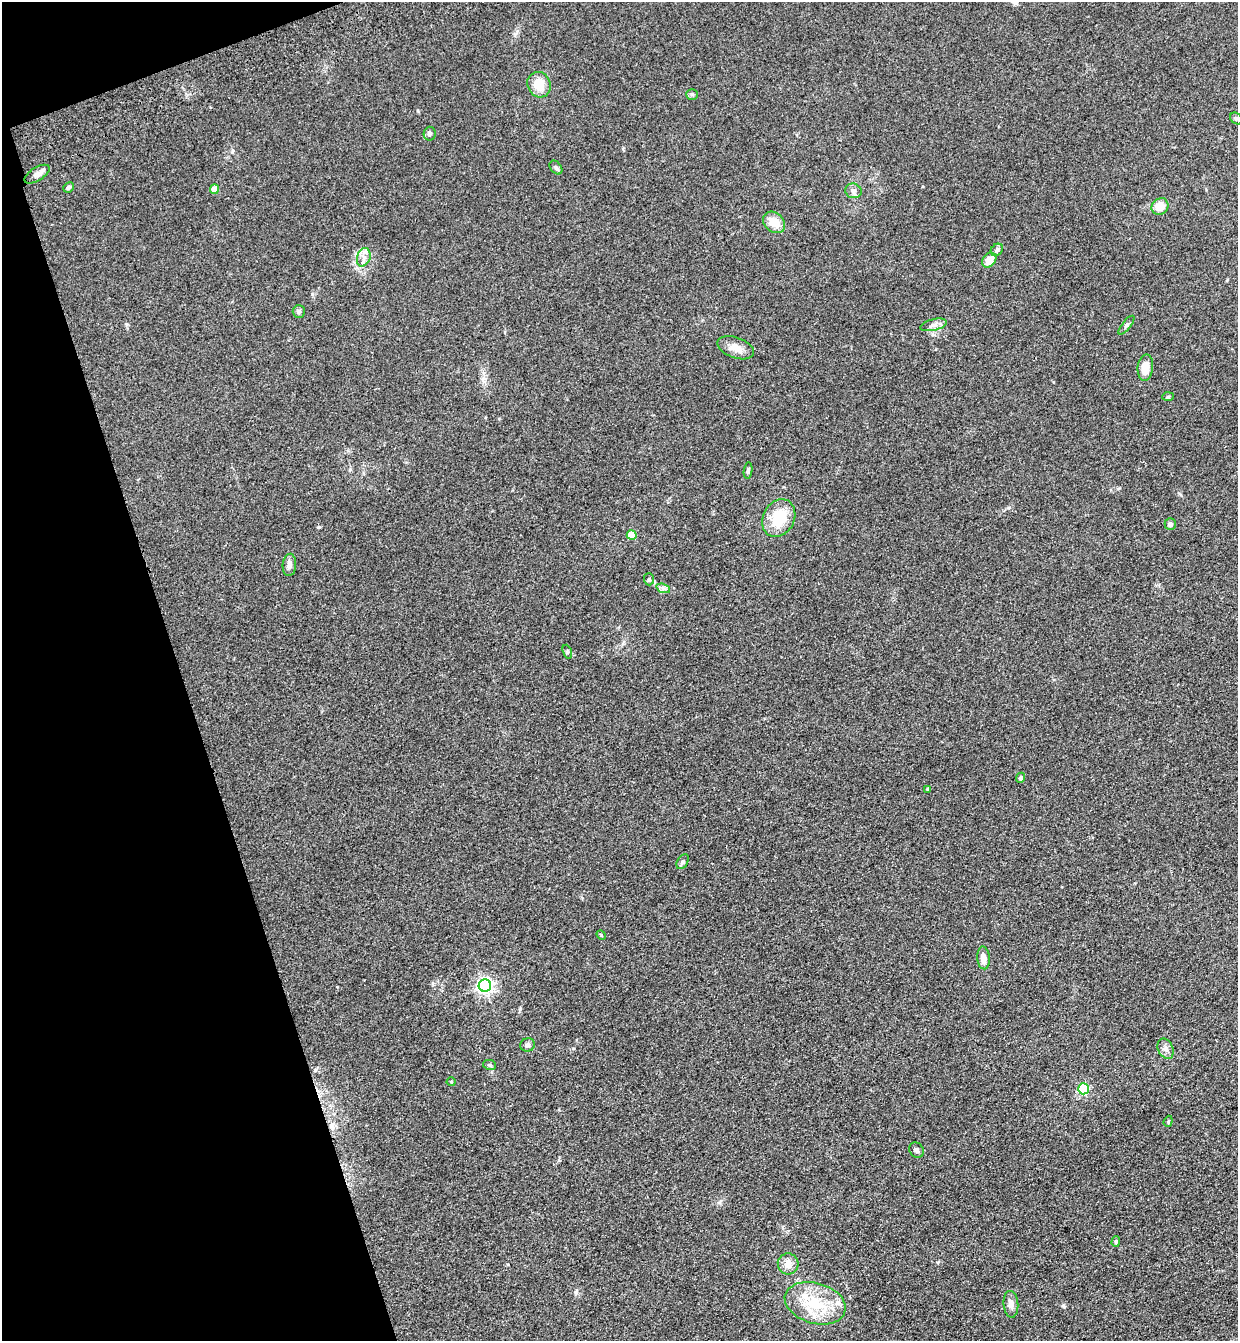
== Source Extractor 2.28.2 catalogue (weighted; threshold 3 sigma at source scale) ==
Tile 5 of 4 x 4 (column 1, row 2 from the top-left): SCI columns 201-1436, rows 2790-4128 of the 5469 x 5580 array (HDU 1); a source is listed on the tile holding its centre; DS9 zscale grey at full resolution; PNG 1240 x 1343 px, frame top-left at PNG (2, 2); each listed source drawn as its Kron ellipse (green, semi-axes under 4 px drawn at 4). Shown black and unused: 16% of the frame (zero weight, under 3 of 4 exposures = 6% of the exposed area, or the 3 px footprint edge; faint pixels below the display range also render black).
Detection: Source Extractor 2.28.2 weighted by HDU 2 'WHT'; one run over the whole footprint, this tile lists its part. Background 0.157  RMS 0.01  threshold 0.045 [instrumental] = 3 sigma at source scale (4.5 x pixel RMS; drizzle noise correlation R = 1.50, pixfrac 1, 0.05/0.05 arcsec/px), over >= 5 px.
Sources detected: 47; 2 inside a brighter listed object's ellipse — not listed separately; the other 45 listed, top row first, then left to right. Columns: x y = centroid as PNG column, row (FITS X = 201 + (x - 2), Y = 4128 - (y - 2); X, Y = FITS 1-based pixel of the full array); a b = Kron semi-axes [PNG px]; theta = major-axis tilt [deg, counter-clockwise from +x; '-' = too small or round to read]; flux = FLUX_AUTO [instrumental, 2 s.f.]
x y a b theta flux
539 85 13 11 -64 15
692 94 6 5 - 1.6
1236 118 7 5 -41 1.7
430 134 7 6 - 2
556 167 8 5 -51 2.2
37 174 14 6 32 5.1
68 187 5 5 - 2
214 189 4 4 - 15
853 191 8 7 - 3.7
1160 206 9 7 38 12
774 222 12 9 -42 14
997 250 7 5 45 2.2
364 257 9 6 73 5
989 260 8 6 49 12
299 311 6 6 - 2.5
933 325 13 5 13 4.5
1126 325 11 3 52 1.9
736 348 19 10 -19 9.4
1145 368 13 7 84 12
1168 397 6 4 3 1.1
748 471 8 4 81 2.1
779 518 19 15 61 31
1170 524 6 5 - 2.7
632 535 5 5 - 32
289 565 11 6 86 4.8
649 579 6 5 - 1.8
663 588 7 4 -19 2.3
567 652 7 4 -71 1.4
1021 778 5 4 - 2.3
928 789 4 3 - 1.8
683 862 8 5 60 2.1
601 935 5 4 - 1
983 958 11 6 -85 7.9
485 986 6 6 - 300
528 1045 7 6 - 2.4
1166 1049 11 7 -65 4.4
490 1065 6 5 - 1.7
451 1082 4 4 - 0.88
1083 1089 5 5 - 82
1168 1121 6 4 70 1.2
916 1150 8 7 - 2.4
1116 1242 5 4 - 1.6
788 1264 10 10 - 7.5
815 1303 31 20 -16 41
1011 1304 13 7 -86 5.4
Isophote crosses this tile's border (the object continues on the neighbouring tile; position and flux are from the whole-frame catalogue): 1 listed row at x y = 1236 118
Unlisted compact peaks at least as high as the median listed source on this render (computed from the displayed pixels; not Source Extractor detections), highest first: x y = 319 527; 520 1009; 1063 1306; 576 1292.